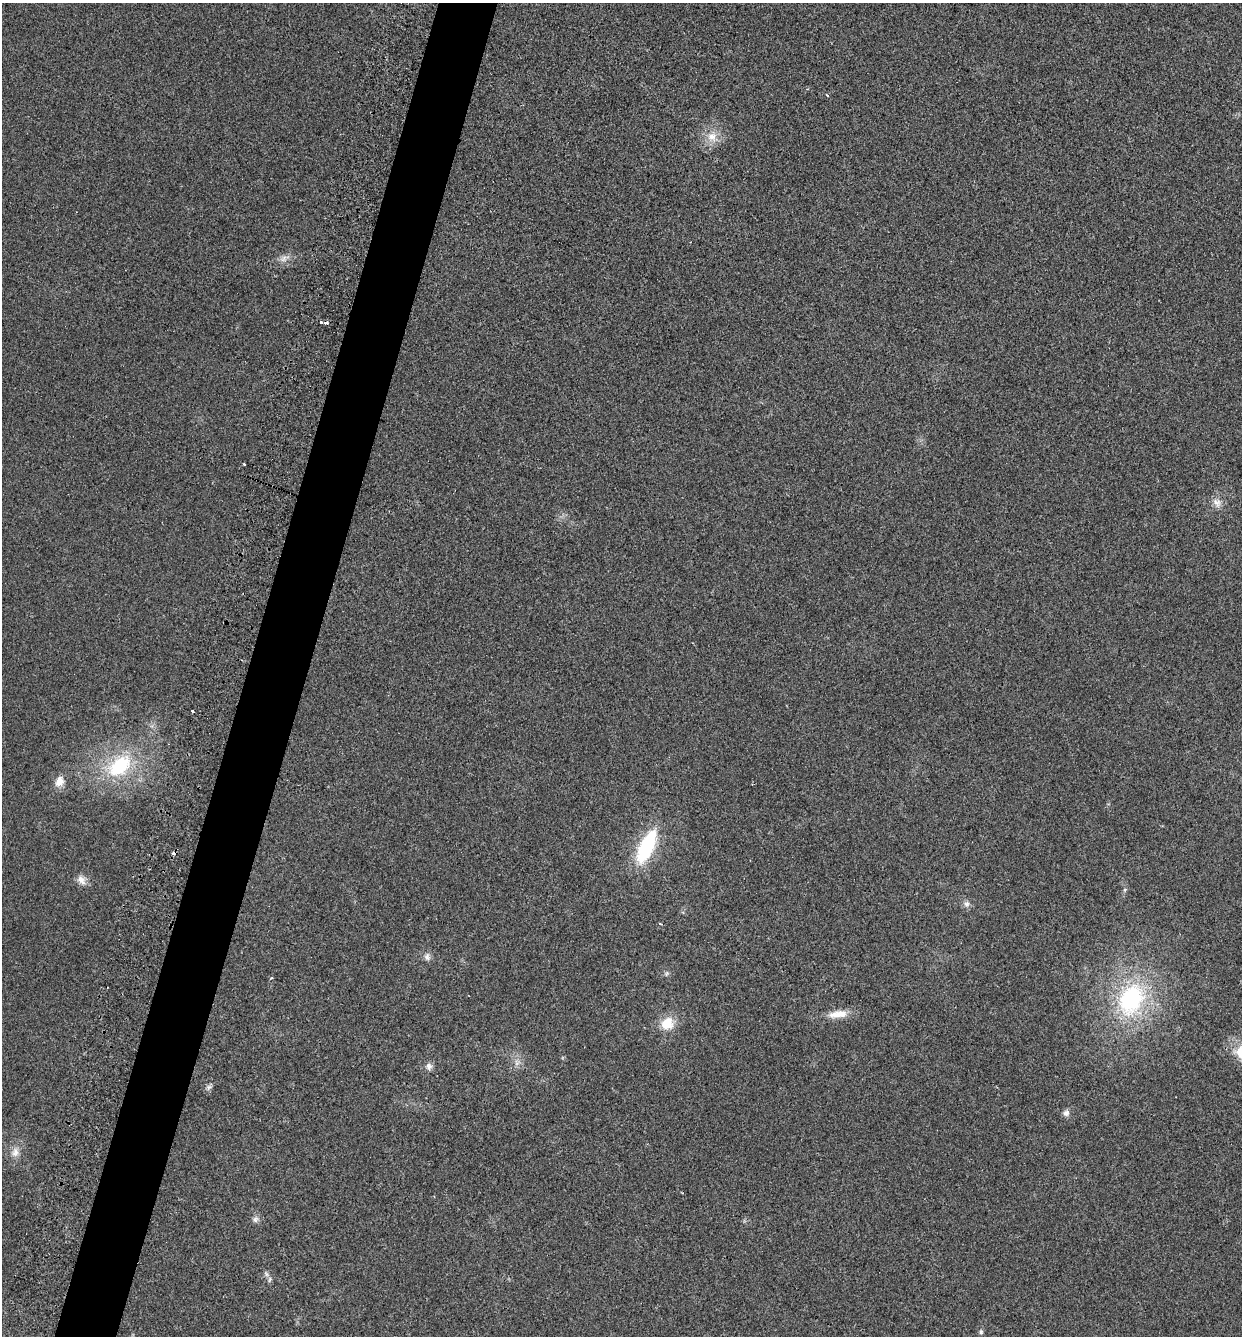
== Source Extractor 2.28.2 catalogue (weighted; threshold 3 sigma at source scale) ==
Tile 7 of 4 x 4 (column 3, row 2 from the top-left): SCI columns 2665-3904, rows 2671-4004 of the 5408 x 5362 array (HDU 1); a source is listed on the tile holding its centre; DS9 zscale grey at full resolution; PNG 1244 x 1338 px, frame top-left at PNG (2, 3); no overlay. Shown black and unused: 5% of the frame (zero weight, under 2 of 3 exposures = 3% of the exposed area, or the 3 px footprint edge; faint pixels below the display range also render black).
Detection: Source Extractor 2.28.2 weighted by HDU 2 'WHT'; one run over the whole footprint, this tile lists its part. Background 0.0559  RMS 0.0085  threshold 0.0384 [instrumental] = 3 sigma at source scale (4.5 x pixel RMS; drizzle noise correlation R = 1.50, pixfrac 1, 0.05/0.05 arcsec/px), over >= 5 px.
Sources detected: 30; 2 cosmic-ray / hot-pixel residue — not listed; the other 28 listed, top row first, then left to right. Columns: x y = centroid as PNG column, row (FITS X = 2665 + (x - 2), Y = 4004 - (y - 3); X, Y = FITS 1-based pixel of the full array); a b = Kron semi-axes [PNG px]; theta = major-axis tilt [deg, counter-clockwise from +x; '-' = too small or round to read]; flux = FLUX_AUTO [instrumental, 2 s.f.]
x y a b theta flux
827 95 5 2 - 0.73
712 137 15 14 - 12
284 258 15 8 24 5.8
321 322 3 3 - 3
244 464 3 3 - 1.1
1217 503 14 10 -59 6.3
192 711 3 3 - 4
119 766 34 22 38 58
59 781 14 11 64 8.1
646 846 35 13 65 71
81 880 15 10 -48 6.2
1124 890 6 4 70 1.3
967 904 9 8 - 3.4
660 924 4 3 - 1.2
427 957 11 8 -86 3.8
666 973 8 5 56 1.8
1131 999 46 33 67 110
838 1014 28 10 7 12
667 1023 16 14 50 17
1241 1052 16 14 74 19
517 1063 8 7 - 3.7
429 1066 9 8 - 3.8
209 1087 9 5 59 2.4
1066 1113 9 8 - 3.5
15 1152 14 9 81 6.6
255 1219 10 7 63 3
266 1274 7 6 - 2.4
981 1332 7 5 -76 1.8
Isophote crosses this tile's border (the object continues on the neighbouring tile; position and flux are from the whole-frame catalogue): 1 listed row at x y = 1241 1052